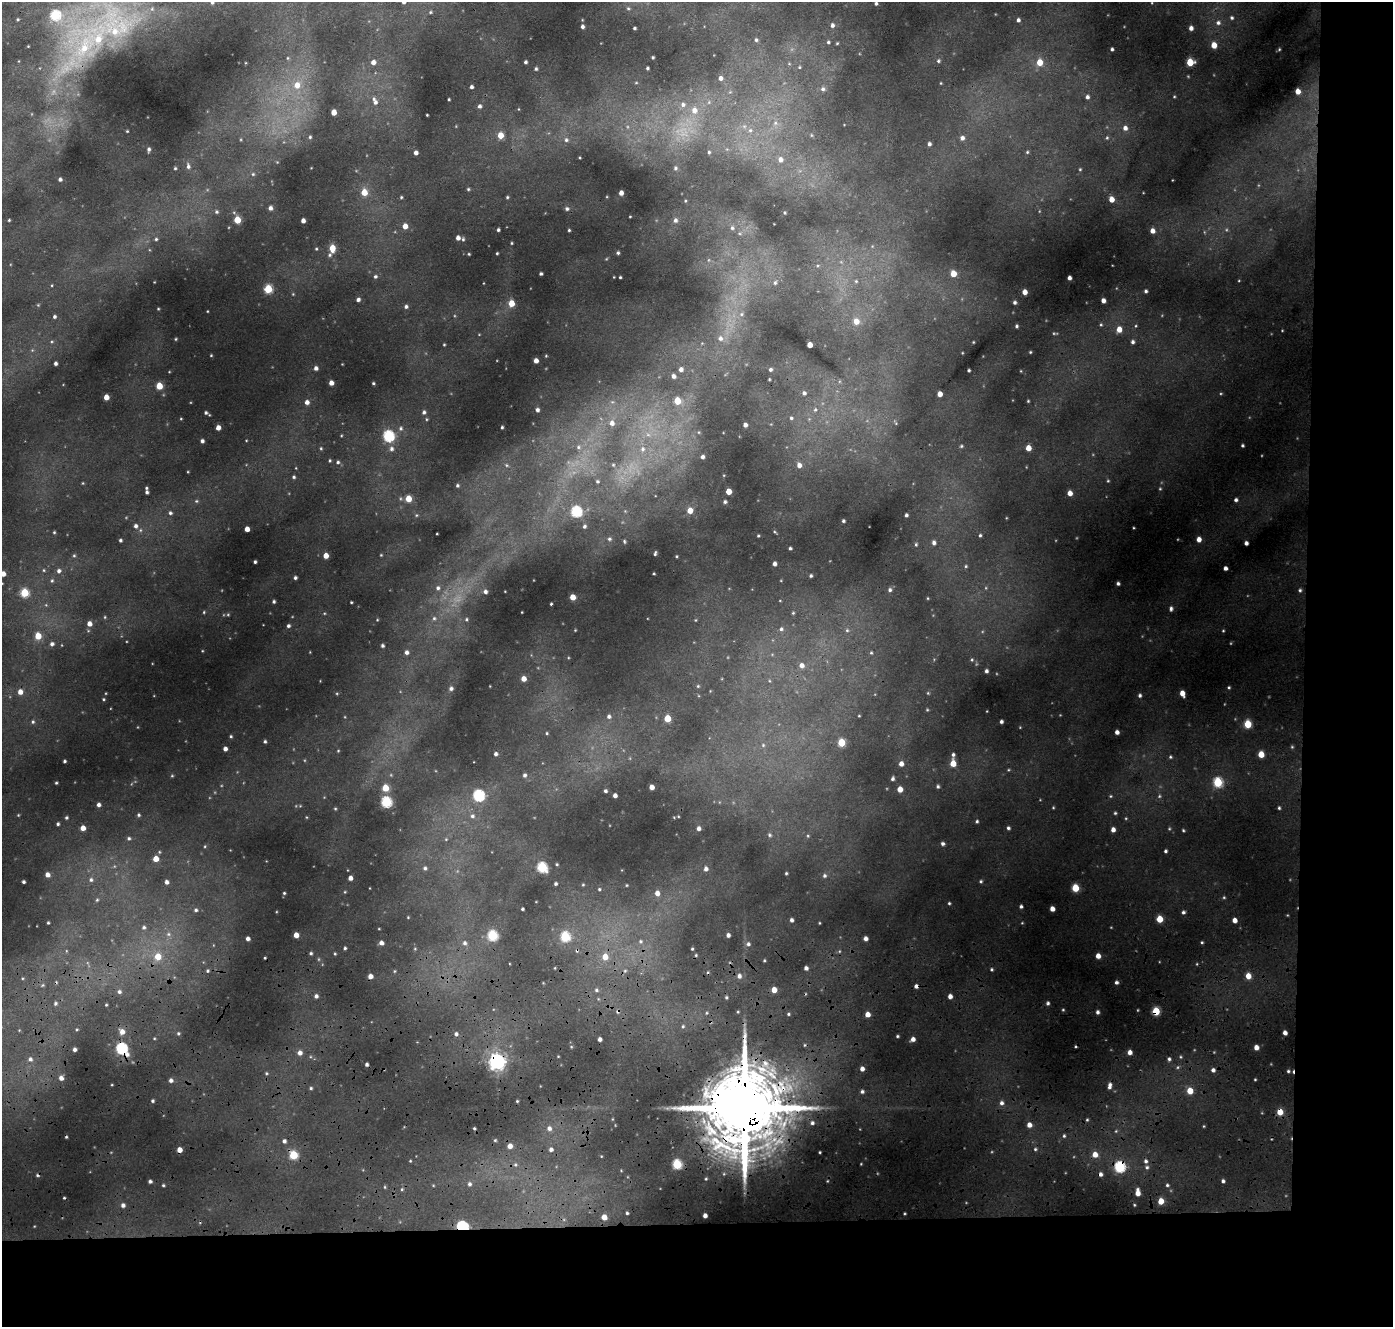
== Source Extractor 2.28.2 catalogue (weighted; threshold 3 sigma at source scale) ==
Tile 9 of 3 x 3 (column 3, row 3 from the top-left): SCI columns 2815-4205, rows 563-1887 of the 4229 x 5098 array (HDU 1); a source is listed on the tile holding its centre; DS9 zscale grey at full resolution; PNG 1395 x 1329 px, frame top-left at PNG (2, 2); no overlay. Shown black and unused: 14% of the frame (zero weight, under 3 of 4 exposures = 24% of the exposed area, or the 3 px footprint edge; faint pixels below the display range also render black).
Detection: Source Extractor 2.28.2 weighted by HDU 2 'WHT'; one run over the whole footprint, this tile lists its part. Background 0.119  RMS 0.012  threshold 0.0524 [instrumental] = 3 sigma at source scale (4.5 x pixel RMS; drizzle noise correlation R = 1.50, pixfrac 1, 0.05/0.05 arcsec/px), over >= 5 px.
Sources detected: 381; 4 cosmic-ray / hot-pixel residue — not listed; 1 inside a brighter listed object's ellipse — not listed separately; the other 376 listed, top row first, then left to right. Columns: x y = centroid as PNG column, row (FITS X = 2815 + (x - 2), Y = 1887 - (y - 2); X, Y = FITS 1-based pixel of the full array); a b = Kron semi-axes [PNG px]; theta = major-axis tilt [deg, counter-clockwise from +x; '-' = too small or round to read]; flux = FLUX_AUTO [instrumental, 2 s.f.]
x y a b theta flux
212 2 5 4 - 1.6
403 2 4 4 - 3.1
876 3 3 3 - 1.3
430 12 5 3 - 0.99
55 15 5 5 - 56
1232 18 4 4 - 1.5
1018 20 4 4 - 2.4
1218 23 6 5 - 2.5
832 25 4 3 - 2.3
582 27 3 3 - 2.1
634 28 3 2 - 1.1
1191 28 4 4 - 3.7
114 31 11 10 - 12
98 39 11 10 - 15
756 40 4 4 - 1.6
828 42 4 3 - 1.1
1214 45 5 4 - 10
84 48 18 12 73 28
1112 49 3 3 - 1.5
938 61 4 3 - 1.3
373 62 4 4 - 4.9
525 62 3 3 - 1.7
1040 62 6 5 - 13
1190 62 5 5 - 22
647 68 3 3 - 1.1
536 69 4 3 - 1.4
720 78 5 4 - 2.7
297 85 8 7 - 8
471 87 3 3 - 2.1
823 89 6 5 - 2.3
1298 91 5 5 - 7.8
1087 97 4 4 - 2.3
449 99 3 2 - 0.85
375 102 6 6 - 3.2
683 104 6 6 - 3
479 106 4 4 - 2.3
694 110 7 7 - 5.9
334 112 4 4 - 9.7
427 115 2 2 - 0.65
1125 128 6 5 - 3.7
750 130 6 5 - 2.5
127 131 3 3 - 0.73
500 135 5 5 - 12
310 137 4 4 - 1.3
962 138 6 5 - 3.3
566 140 5 5 - 2
929 144 4 4 - 2.4
149 149 4 4 - 2.1
709 152 4 4 - 1.2
1027 152 4 3 - 1
416 153 4 4 - 3.5
780 159 7 6 - 4.9
188 166 7 4 -89 2.6
175 168 4 3 - 1.1
675 168 5 4 - 1.5
253 174 4 4 - 1.3
60 179 4 4 - 2.1
468 189 4 3 - 1
364 192 5 5 - 13
621 193 4 4 - 4.2
401 197 4 3 - 1
507 197 4 4 - 1.1
1111 199 5 5 - 7.9
270 208 5 4 - 3.1
567 209 5 4 - 1.9
216 212 5 4 - 1.6
9 220 3 2 - 0.95
237 220 5 4 - 19
675 220 5 4 - 2.6
303 221 4 4 - 4.1
405 226 5 5 - 6.6
732 228 5 5 - 2
498 230 3 3 - 1.6
569 230 3 2 - 1.1
1152 231 5 4 - 5.2
458 238 5 5 - 4.3
156 239 4 4 - 1.2
512 243 4 3 - 0.79
332 248 6 5 - 13
497 253 3 2 - 0.83
618 253 4 3 - 1.5
469 254 4 2 - 0.77
953 273 5 5 - 12
541 274 3 3 - 1.4
375 276 5 4 - 1.5
620 277 3 2 - 0.96
1069 278 3 3 - 2.9
775 283 5 5 - 1.8
268 289 5 5 - 33
1146 291 4 3 - 1.6
1025 292 4 4 - 6.2
358 299 4 3 - 2.6
1103 300 4 4 - 4.1
1015 302 4 4 - 2.1
511 303 5 4 - 13
406 307 5 4 - 1.9
54 317 3 3 - 1.7
856 321 6 6 - 7.6
1016 326 4 4 - 1.4
1119 329 5 5 - 8.3
720 338 6 6 - 3.3
1132 342 4 4 - 2.3
810 345 4 4 - 8.4
1030 352 3 3 - 0.9
536 361 4 4 - 4.7
56 363 3 3 - 2.2
316 368 4 4 - 2.8
681 369 5 4 - 3.1
770 370 4 4 - 1.7
969 370 3 2 - 1.3
673 376 5 4 - 2.8
331 383 4 4 - 4.9
373 383 3 3 - 1.1
159 386 5 4 - 17
804 393 5 4 - 2.4
940 394 4 4 - 6.5
106 397 4 4 - 8.8
677 401 5 4 - 19
307 402 4 4 - 3.9
537 410 4 4 - 2.4
815 410 5 5 - 1.8
424 412 5 4 - 2.1
206 413 4 4 - 1.5
791 418 4 4 - 1.6
612 423 6 6 - 4.7
745 425 4 4 - 3.4
502 427 3 2 - 1.1
218 428 4 4 - 6.1
401 428 5 4 - 1.7
388 436 6 5 - 86
202 441 4 3 - 2.4
961 446 5 3 - 0.96
1242 446 3 3 - 1.3
578 447 6 5 - 2.1
1028 448 4 4 - 9.2
391 449 6 6 - 2.8
643 449 6 5 - 2.9
703 457 5 4 - 2.9
338 462 5 4 - 1.6
613 465 6 3 19 1.3
799 465 5 5 - 4.9
294 477 4 3 - 1.4
597 481 5 4 - 1.4
457 485 5 4 - 1.6
728 491 4 4 - 12
147 492 5 4 - 2.3
1070 493 4 4 - 6.3
408 498 5 4 - 15
1236 500 4 4 - 2.2
725 502 4 4 - 1.8
690 510 5 4 - 9.7
576 511 5 5 - 70
170 513 4 4 - 1.5
906 515 3 3 - 1.8
843 521 3 3 - 1.3
135 526 5 5 - 2.6
584 526 5 4 - 1.6
247 529 4 4 - 6.7
54 532 4 3 - 0.97
980 535 3 3 - 1.2
609 539 5 4 - 1.5
1199 539 5 4 - 5.5
120 540 4 3 - 1.4
624 541 5 3 - 0.99
934 543 5 4 - 2.6
1246 543 4 4 - 2.8
916 544 4 4 - 1.1
790 548 3 3 - 1.3
655 554 4 2 - 1.2
74 556 5 3 - 1
326 556 4 4 - 8.2
255 562 3 3 - 1.5
774 564 3 3 - 3.2
1225 568 4 3 - 3.2
59 571 5 5 - 2.7
3 574 5 4 - 5.8
811 576 4 3 - 1.5
295 578 4 3 - 1.7
1118 583 3 3 - 2
438 588 5 5 - 2.2
890 590 5 5 - 2
1300 590 4 4 - 1.6
485 592 5 5 - 2.6
24 593 5 5 - 35
572 597 4 4 - 8.7
274 601 3 3 - 1.5
351 602 3 2 - 0.82
551 604 3 2 - 1
1171 608 5 4 - 2.1
793 613 4 4 - 1
434 618 5 5 - 1.7
466 619 5 3 - 1.1
89 624 5 5 - 5.7
288 626 4 4 - 1.9
781 629 5 5 - 1.9
847 630 6 4 18 1.5
38 636 5 5 - 15
52 644 5 5 - 2.4
382 646 3 3 - 1.8
406 652 5 4 - 2.8
871 653 5 3 - 1.1
802 665 6 6 - 4.7
986 671 3 3 - 2.1
524 679 5 4 - 6.6
451 689 5 4 - 2.4
20 692 5 4 - 5.8
1182 693 5 4 - 7.9
1140 695 4 4 - 1.8
609 716 5 4 - 2.1
667 718 4 4 - 18
33 722 5 4 - 1.4
1001 722 3 3 - 2
1248 724 5 4 - 29
1117 732 4 4 - 3.6
231 736 4 3 - 1.1
265 741 4 3 - 1.4
841 742 5 4 - 24
225 749 4 3 - 3.8
496 754 4 4 - 2.3
1261 754 5 4 - 13
953 755 5 4 - 2
1170 757 4 4 - 1.2
64 761 3 2 - 1.4
953 763 5 4 - 13
901 764 5 4 - 4.9
525 775 4 4 - 1.8
892 779 4 4 - 1.8
1218 782 5 5 - 50
56 783 3 3 - 0.93
938 786 4 3 - 1.6
652 787 4 4 - 5.7
385 788 5 5 - 16
900 789 4 4 - 8.8
605 791 4 3 - 1.5
479 795 5 5 - 95
615 795 4 3 - 3.2
386 802 5 5 - 73
98 805 4 4 - 3
1279 808 4 4 - 1.3
1115 813 4 3 - 1.1
139 815 4 4 - 1.3
472 816 6 5 - 2.1
66 817 4 3 - 1.3
977 821 4 3 - 1.4
58 824 4 3 - 1.6
83 828 4 4 - 6.8
698 828 4 4 - 3.1
1008 828 4 4 - 1.7
1113 829 4 4 - 4.6
1183 830 4 3 - 1
769 835 5 3 - 1.3
129 838 4 4 - 1.5
943 844 4 4 - 2.1
1165 851 4 3 - 1.5
156 859 5 4 - 10
542 867 5 5 - 64
425 868 5 4 - 1.8
706 869 5 4 - 3.1
786 873 3 3 - 0.93
47 875 5 5 - 5.1
824 876 5 5 - 1.9
350 878 4 4 - 4.3
91 880 6 5 - 2
981 881 4 4 - 1.2
23 882 3 3 - 1.6
166 882 4 4 - 3.3
555 884 3 3 - 1.6
1075 888 5 4 - 26
599 889 4 4 - 1.1
284 893 4 3 - 0.96
657 893 5 5 - 5.6
949 903 3 3 - 1.1
1021 906 4 3 - 1.8
522 909 3 2 - 1.2
1052 909 4 4 - 5.9
196 910 5 4 - 1.6
1183 912 4 4 - 1.8
1160 919 5 4 - 17
791 920 4 3 - 2.4
1234 920 4 4 - 5.8
48 923 3 2 - 0.95
144 927 5 4 - 1.7
296 935 4 4 - 7.4
492 935 5 5 - 55
728 935 4 4 - 2.7
565 937 5 5 - 52
866 938 4 4 - 3.9
248 939 3 3 - 2.9
640 941 5 5 - 1.7
381 943 5 4 - 3.6
464 943 5 5 - 2.3
748 944 5 4 - 2
345 948 3 3 - 1.4
692 949 4 3 - 0.96
311 953 4 4 - 1.4
158 956 6 6 - 14
1098 956 4 4 - 6
605 957 6 5 - 9.5
806 968 4 3 - 2.8
991 969 4 3 - 1.2
207 971 4 3 - 1.1
370 976 4 4 - 5
739 976 6 5 - 3.4
1248 976 5 5 - 10
1116 982 4 4 - 2.1
916 986 4 4 - 3.4
596 990 5 4 - 1.5
774 990 4 4 - 8.9
119 992 5 5 - 2.3
316 996 4 4 - 2.6
950 996 4 4 - 4.1
726 997 4 3 - 1.2
55 1003 6 4 71 1.6
1048 1003 4 3 - 1.6
1156 1011 5 4 - 26
1097 1012 4 3 - 2.5
788 1014 4 3 - 1.1
867 1014 4 4 - 6.5
122 1032 6 5 - 5.9
178 1033 4 3 - 1.2
1285 1033 4 4 - 4
456 1034 4 4 - 2.3
897 1036 3 3 - 1.1
600 1039 4 3 - 3
913 1039 4 4 - 4.4
1256 1047 4 4 - 5.8
122 1048 7 5 -53 99
74 1049 4 4 - 2.7
1130 1052 4 4 - 4.6
300 1053 5 5 - 4.2
30 1059 6 5 - 2.9
1169 1059 4 4 - 1.8
497 1061 6 6 - 360
862 1069 4 4 - 3.9
1213 1070 4 4 - 2.6
1288 1071 4 3 - 1.2
61 1078 5 5 - 4.6
171 1080 5 4 - 2.7
1109 1086 7 4 81 3.5
311 1088 4 4 - 1.2
1190 1091 5 5 - 13
862 1092 5 4 - 2
152 1101 4 3 - 1.4
517 1101 3 3 - 0.87
1001 1103 6 5 - 2.7
744 1109 30 17 89 15000
1280 1112 5 5 - 13
812 1123 4 4 - 2
1029 1125 5 5 - 5.2
474 1128 3 3 - 1
549 1128 6 5 - 3.5
1064 1136 4 3 - 1.1
284 1141 4 4 - 2.4
510 1146 5 5 - 5.7
551 1149 5 5 - 2.8
1035 1149 4 3 - 1.2
179 1150 4 4 - 6.9
1095 1154 5 5 - 7.6
293 1155 5 5 - 34
1146 1161 5 4 - 2
677 1164 5 5 - 47
1120 1167 5 5 - 85
1147 1167 5 4 - 1.7
1100 1174 4 4 - 2.7
150 1181 4 3 - 1.9
1223 1181 4 4 - 2.1
469 1184 5 5 - 2.2
163 1185 3 3 - 1.1
1167 1185 4 4 - 1.3
1138 1193 6 4 -90 7.3
1161 1201 5 4 - 13
123 1205 5 5 - 2.9
627 1213 3 3 - 1.2
705 1215 3 3 - 3.4
604 1217 4 4 - 8.2
462 1226 5 5 - 110
Overlapping masked pixels (flux is a lower limit): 8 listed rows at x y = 916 986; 1156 1011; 122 1048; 497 1061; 744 1109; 1280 1112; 1120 1167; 462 1226
Isophote crosses this tile's border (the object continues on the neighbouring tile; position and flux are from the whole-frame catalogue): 3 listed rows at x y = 212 2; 403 2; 3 574